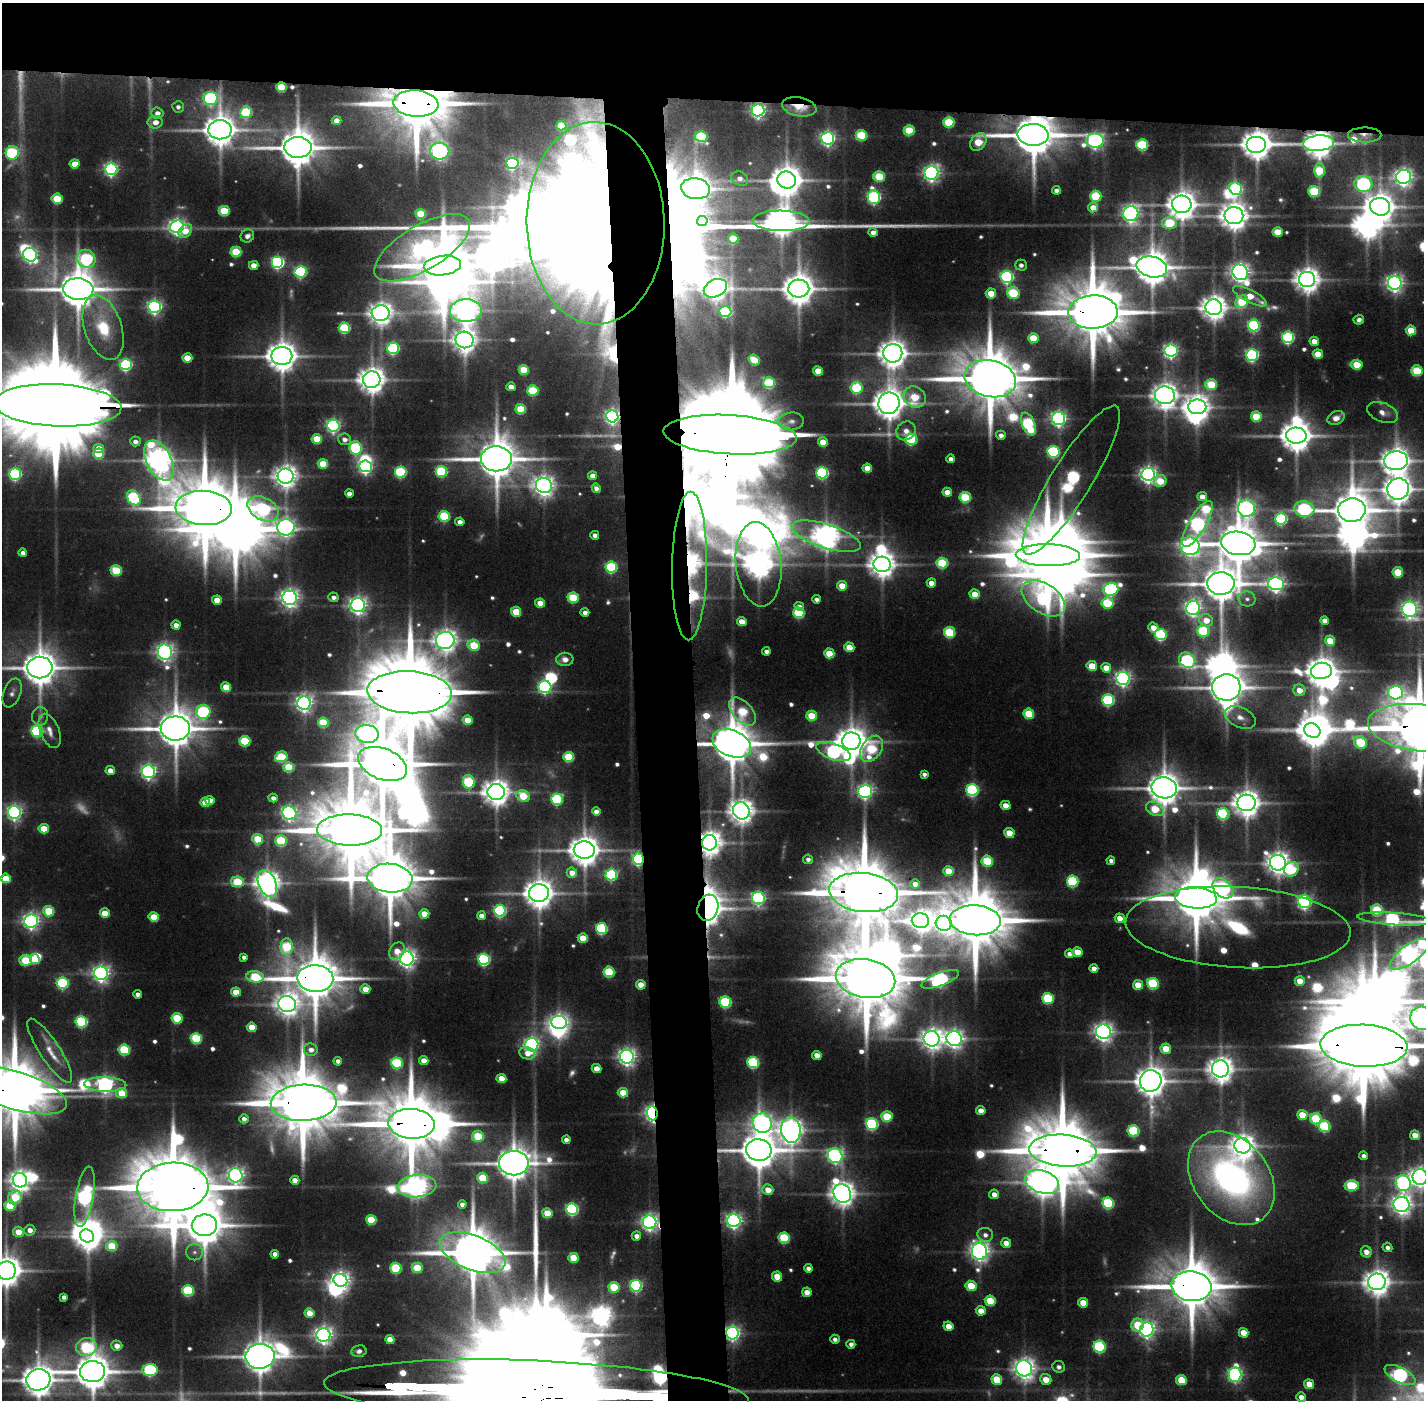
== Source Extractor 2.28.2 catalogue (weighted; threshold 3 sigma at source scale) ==
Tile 2 of 3 x 3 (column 2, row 1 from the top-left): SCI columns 1424-2845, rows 2829-4226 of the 4271 x 4257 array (HDU 1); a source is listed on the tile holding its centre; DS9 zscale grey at full resolution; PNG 1426 x 1402 px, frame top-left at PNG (2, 3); each listed source drawn as its Kron ellipse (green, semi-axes under 4 px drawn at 4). Shown black and unused: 11% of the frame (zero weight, under 3 of 5 exposures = <1% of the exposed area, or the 3 px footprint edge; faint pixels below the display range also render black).
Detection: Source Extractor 2.28.2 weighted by HDU 2 'WHT'; one run over the whole footprint, this tile lists its part. Background 0.136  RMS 0.0076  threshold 0.0343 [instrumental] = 3 sigma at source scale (4.5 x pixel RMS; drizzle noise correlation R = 1.50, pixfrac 1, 0.05/0.05 arcsec/px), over >= 5 px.
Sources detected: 662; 29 too faint to see at this stretch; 46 inside a brighter object's white glare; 2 cosmic-ray / hot-pixel residue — neither listed nor drawn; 9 inside a brighter listed object's ellipse — not listed separately; of the other 576, all 500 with FLUX_AUTO >= 3.74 (the completeness limit of this list) listed and drawn (76 fainter detections not listed), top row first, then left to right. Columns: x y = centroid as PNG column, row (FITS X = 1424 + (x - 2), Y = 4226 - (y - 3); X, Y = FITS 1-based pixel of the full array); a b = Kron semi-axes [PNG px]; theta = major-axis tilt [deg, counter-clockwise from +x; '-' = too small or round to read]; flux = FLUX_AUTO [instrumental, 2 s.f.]
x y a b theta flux
281 87 5 5 - 47
211 98 7 6 - 210
416 104 22 13 -4 7800
178 107 6 5 - 4.1
799 107 17 9 -11 19
758 110 6 6 - 320
246 112 6 5 - 93
157 113 6 5 - 7.1
337 121 5 4 - 13
155 122 7 6 - 11
949 122 5 5 - 61
561 126 5 4 - 42
220 130 12 9 -1 2200
909 130 5 5 - 51
861 135 6 5 - 67
1033 135 15 11 -2 4600
1365 135 17 7 0 8.1
701 137 6 5 - 88
828 138 6 6 - 330
1095 141 9 7 -3 340
978 142 9 7 52 37
1319 143 15 8 5 1600
1257 144 10 8 0 1800
1142 145 6 5 - 100
298 147 13 10 1 3200
440 151 9 8 - 400
12 153 7 6 - 130
512 163 6 5 - 170
75 164 5 4 - 21
111 169 6 6 - 270
1319 170 7 5 -87 46
931 173 7 7 - 430
879 176 6 5 - 49
1404 177 7 7 - 580
740 179 8 7 - 5
787 180 9 8 - 1900
1363 184 9 8 - 240
696 189 14 10 -9 1800
1236 189 7 6 - 170
1056 190 4 4 - 4.9
1314 191 6 5 - 72
1096 196 5 5 - 68
874 197 7 6 - 210
57 199 5 5 - 47
1182 204 10 8 -4 1600
1093 207 5 5 - 14
1380 207 10 8 -15 1700
224 211 5 5 - 50
421 214 5 5 - 41
1131 214 8 7 - 470
1234 216 9 8 - 1400
702 221 5 5 - 100
781 221 28 10 -1 1700
596 223 101 69 -89 7500
1170 223 7 6 - 61
177 227 7 6 - 430
185 231 8 5 48 13
873 232 4 4 - 8.1
1278 232 5 4 - 26
247 236 7 6 - 5.6
733 239 5 5 - 29
422 248 54 22 31 360
236 252 5 5 - 58
30 255 7 6 - 270
86 259 9 9 - 150
278 262 6 6 - 190
254 265 5 4 - 11
1021 265 5 5 - 4.6
442 266 18 10 6 5600
1152 267 15 10 -13 2400
300 272 6 5 - 160
1240 272 8 7 - 650
1007 277 6 6 - 220
1307 279 8 7 - 1200
1395 283 7 7 - 530
715 288 12 8 26 860
78 289 15 11 -4 3400
799 289 10 9 - 2100
991 293 5 5 - 24
1013 293 6 6 - 78
1250 296 19 6 -27 22
1242 302 7 6 - 51
155 307 6 6 - 330
1214 307 8 7 - 1200
466 311 16 11 2 1100
725 311 6 5 - 98
1093 312 24 16 1 8500
381 313 9 8 - 1000
1359 320 5 5 - 3.7
1254 326 6 6 - 150
103 328 33 18 -72 45
344 328 5 5 - 83
1411 330 5 5 - 31
1288 337 6 6 - 170
1033 338 5 5 - 37
464 340 9 8 - 1000
1314 341 5 4 - 14
393 348 6 6 - 140
1171 351 6 6 - 310
893 353 9 9 - 1600
1318 354 5 4 - 22
1252 355 6 6 - 240
282 356 10 9 - 1800
187 358 5 4 - 28
754 360 6 5 - 29
126 365 6 5 - 170
1357 365 6 5 - 37
524 370 5 5 - 40
818 371 5 4 - 21
1417 371 6 5 - 51
990 379 26 18 -12 8600
372 380 8 8 - 1400
769 383 6 5 - 84
1211 384 6 5 - 51
511 387 4 4 - 11
856 388 6 6 - 73
533 391 5 5 - 62
1165 395 10 9 - 1200
915 397 11 10 - 42
889 403 11 10 - 2000
57 405 64 21 -2 34000
1197 407 9 7 0 1100
521 409 5 5 - 44
1383 413 16 9 -22 8.8
612 416 6 6 - 350
1256 417 5 5 - 42
1059 418 6 6 - 370
1336 418 9 6 22 7.8
791 421 13 9 7 5.1
1028 424 12 6 -66 130
333 426 6 6 - 280
906 431 10 9 - 9.2
730 435 67 19 -3 39000
1001 435 5 4 - 4.6
1296 436 10 8 -2 2000
317 439 5 4 - 38
345 439 6 6 - 6.5
911 439 6 5 - 93
135 441 5 5 - 4.9
823 442 5 5 - 24
356 448 6 6 - 130
99 449 5 4 - 20
1053 452 6 6 - 130
98 454 5 5 - 44
496 459 15 12 -2 3900
951 459 4 4 - 5.8
159 461 22 12 -62 1400
1396 461 12 9 2 1500
323 464 5 5 - 34
365 466 6 6 - 270
867 468 5 4 - 17
441 471 6 5 - 90
401 472 5 5 - 120
822 473 6 5 - 150
15 474 6 6 - 170
1148 474 7 6 - 500
286 476 8 7 - 940
593 476 4 4 - 12
1071 480 86 20 58 330
1160 481 6 6 - 28
544 485 8 7 - 790
596 488 5 4 - 4.4
1398 489 11 10 - 1600
947 492 5 4 - 13
349 493 4 4 - 7.5
965 497 6 5 - 71
1202 497 5 4 - 13
134 498 8 6 -56 170
204 508 28 17 -3 8900
1246 508 8 8 - 410
263 509 16 11 -29 170
1304 509 10 7 -16 200
1352 510 14 12 2 3400
444 516 5 5 - 85
1281 519 6 6 - 140
460 522 4 4 - 7.4
1197 524 26 8 60 370
286 527 9 8 - 500
595 535 4 4 - 6.6
826 536 36 12 -18 1300
1238 543 17 11 -9 4000
1190 546 10 9 - 480
23 553 4 4 - 5.4
1048 555 32 11 -1 10000
942 563 6 5 - 70
759 564 42 22 -84 1600
882 564 9 7 -5 1300
690 566 74 17 89 1200
611 567 6 5 - 120
116 571 5 5 - 56
1398 572 5 5 - 41
931 583 5 4 - 12
1221 584 13 11 1 2800
1276 584 8 6 -4 450
842 586 5 4 - 22
1111 589 7 6 - 210
975 594 5 4 - 22
333 597 5 4 - 5.3
290 598 7 7 - 610
573 598 5 5 - 64
1043 598 24 14 -33 210
817 599 4 4 - 4.1
1247 599 8 7 - 3.8
217 600 5 4 - 17
540 603 5 4 - 16
1107 603 6 5 - 63
358 605 7 7 - 550
799 606 5 4 - 5.7
1193 608 7 7 - 420
1410 609 7 7 - 440
516 612 5 5 - 35
585 612 4 4 - 5.9
799 613 5 5 - 78
1206 620 7 6 - 16
1325 620 4 4 - 7.1
742 622 5 4 - 16
176 625 4 4 - 8.3
1153 627 5 4 - 11
1203 631 6 6 - 88
949 632 5 5 - 76
1161 634 6 5 - 130
445 640 9 8 - 970
1330 641 5 5 - 28
474 645 6 5 - 48
849 647 5 4 - 23
766 651 4 4 - 5.1
165 652 7 7 - 530
829 653 5 5 - 32
565 659 8 6 -1 8.4
1187 660 8 7 - 140
1092 666 5 5 - 28
40 668 12 11 - 2600
1106 668 5 4 - 15
1321 671 10 8 8 1800
1123 678 6 6 - 390
226 687 5 4 - 30
545 687 6 6 - 180
1226 687 14 13 - 2600
1299 690 6 6 - 14
409 692 42 21 -3 20000
12 693 15 8 69 5.3
1396 693 7 7 - 250
1108 700 6 5 - 140
304 703 7 6 - 500
742 711 17 9 -48 59
203 712 7 7 - 150
1029 714 5 5 - 49
40 716 9 8 - 4.3
812 716 5 5 - 39
1240 717 16 10 -25 9.7
468 720 5 4 - 25
323 722 5 5 - 51
175 728 14 12 0 3400
1419 728 52 23 -7 10000
1312 730 8 7 - 1600
37 731 6 5 - 130
50 731 18 9 -68 8.9
367 734 12 9 -6 450
245 741 5 5 - 68
851 741 9 8 - 1800
1360 742 7 6 - 67
732 743 20 13 -23 4300
872 749 14 10 55 73
833 752 18 8 -20 280
281 757 6 5 - 58
569 757 5 5 - 62
382 764 25 15 -22 8000
289 767 5 5 - 47
110 771 5 4 - 10
148 772 6 6 - 350
924 774 4 4 - 3.9
469 782 7 6 - 90
1164 788 13 10 -12 2300
972 790 6 6 - 160
865 791 7 6 - 330
496 792 8 8 - 1400
523 796 7 5 -27 38
273 798 4 4 - 5.9
557 799 5 5 - 120
210 801 4 4 - 14
205 802 5 5 - 25
1246 803 9 8 - 1500
1005 805 5 4 - 13
1155 809 9 6 -30 38
741 811 9 8 - 1100
14 812 6 6 - 330
596 812 4 4 - 7.7
289 813 7 6 - 330
1223 814 6 5 - 120
44 829 5 4 - 28
350 830 32 15 -1 12000
1009 833 5 4 - 24
258 839 5 5 - 42
281 841 6 5 - 76
709 843 8 7 - 1200
584 850 10 8 -1 1900
638 859 6 5 - 190
808 859 5 4 - 4.3
987 861 6 5 - 61
1111 861 4 4 - 4.1
1278 863 8 7 - 1000
1291 869 8 6 47 77
949 871 5 5 - 27
572 873 5 5 - 11
611 875 6 5 - 140
6 878 5 5 - 29
390 878 22 14 -6 6000
1073 881 6 5 - 110
237 882 6 5 - 51
267 884 14 8 -68 1200
915 884 5 4 - 7.5
1223 888 12 8 -45 240
864 892 35 19 -6 12000
539 893 10 9 - 1700
758 898 6 6 - 250
1196 898 21 10 -4 6600
1305 902 6 6 - 300
708 908 13 10 74 1700
1377 910 6 5 - 72
49 911 5 5 - 47
500 911 6 6 - 160
105 913 5 4 - 22
424 914 5 4 - 23
481 916 4 4 - 7.9
154 917 5 5 - 32
1120 918 5 4 - 11
1395 919 37 6 -4 230
975 920 25 15 -4 10000
31 921 7 6 - 420
920 921 8 7 - 970
944 923 8 7 - 380
1238 927 112 40 -3 160
601 929 5 5 - 120
583 938 5 4 - 27
287 947 8 6 87 62
397 951 9 7 60 14
1077 952 5 4 - 21
1069 954 4 4 - 5.2
1409 954 23 9 36 820
244 957 4 4 - 4.4
407 958 7 7 - 560
35 959 5 4 - 36
484 959 6 5 - 170
26 960 6 5 - 57
1094 968 4 4 - 8.2
609 972 5 5 - 66
101 973 7 6 - 490
255 977 9 5 -7 64
315 978 18 13 -2 5300
866 978 30 19 -9 12000
940 979 20 6 21 280
1300 981 5 4 - 19
62 983 6 5 - 130
1153 983 6 5 - 92
641 985 5 4 - 18
1138 985 5 5 - 23
365 989 5 4 - 15
236 992 5 4 - 19
137 994 4 4 - 5.3
1048 998 6 5 - 85
725 1002 6 5 - 120
287 1004 9 8 - 930
177 1018 5 5 - 58
1422 1018 12 11 - 710
81 1022 6 5 - 130
559 1022 7 6 - 520
252 1027 5 4 - 21
1103 1032 7 7 - 660
196 1038 5 5 - 82
932 1039 8 7 - 870
954 1039 8 7 - 570
532 1045 7 6 - 350
1364 1046 43 21 -3 21000
1166 1049 5 5 - 23
124 1050 5 5 - 80
311 1050 7 6 - 7.1
50 1051 38 10 -56 18
527 1053 8 6 -12 11
817 1055 5 4 - 11
627 1057 7 7 - 540
338 1061 4 4 - 4.7
424 1061 5 4 - 12
753 1062 6 5 - 120
397 1063 6 5 - 100
596 1069 5 4 - 13
1220 1069 8 8 - 1300
501 1078 5 4 - 22
1151 1081 11 10 - 2000
105 1084 21 7 -2 490
15 1090 54 19 -17 9800
122 1093 5 5 - 34
623 1093 5 5 - 25
304 1103 33 18 2 12000
981 1111 5 4 - 10
652 1113 7 5 -85 400
1302 1115 5 5 - 28
887 1117 5 5 - 49
244 1119 5 4 - 5
1316 1119 6 5 - 66
762 1123 10 9 - 550
411 1124 23 15 -4 8600
872 1124 6 6 - 130
1325 1126 6 5 - 100
791 1130 13 9 -83 1100
1133 1131 6 5 - 96
1415 1135 5 4 - 13
478 1136 6 5 - 47
566 1140 4 4 - 5.2
1243 1146 8 7 - 1100
759 1150 13 11 -10 3100
1063 1151 33 16 -4 11000
835 1156 8 7 - 350
1363 1156 4 4 - 4.4
514 1163 15 12 0 2700
236 1175 7 7 - 470
1420 1177 8 7 - 740
482 1178 5 5 - 46
1231 1178 51 38 -53 390
20 1180 7 7 - 810
295 1180 4 4 - 11
1042 1182 17 11 -19 1600
1403 1183 8 7 - 280
417 1186 19 11 5 750
1352 1186 7 5 -4 69
173 1187 35 24 2 15000
768 1190 5 5 - 14
842 1193 9 8 - 1200
994 1194 5 4 - 8.2
15 1197 7 6 - 44
85 1197 30 9 80 340
1108 1203 6 5 - 110
462 1204 4 4 - 5.1
1402 1204 8 7 - 750
10 1206 5 5 - 45
572 1209 6 5 - 170
547 1213 5 5 - 32
371 1220 5 5 - 44
734 1221 6 6 - 390
650 1222 7 6 - 450
204 1225 13 10 1 3400
30 1230 5 5 - 8.3
18 1232 5 5 - 16
985 1235 8 7 - 5.1
87 1236 7 6 - 1200
636 1236 5 5 - 6.4
784 1238 5 5 - 76
1006 1243 5 5 - 11
112 1246 5 5 - 41
1387 1247 5 4 - 4.1
979 1251 8 7 - 690
194 1252 8 8 - 4.6
1366 1252 6 5 - 8.5
473 1253 35 17 -22 6100
275 1254 4 4 - 6.7
573 1258 5 5 - 38
396 1268 5 5 - 82
417 1268 5 5 - 35
808 1268 4 4 - 4.4
6 1271 9 9 - 1900
777 1276 5 5 - 24
340 1280 7 6 - 560
1377 1282 8 8 - 1300
636 1286 6 6 - 190
971 1286 5 5 - 35
1192 1286 20 15 -6 6500
614 1287 5 5 - 53
188 1291 6 5 - 94
807 1292 5 4 - 11
64 1297 4 4 - 3.9
990 1301 5 5 - 38
1083 1303 5 4 - 22
981 1311 5 4 - 13
309 1313 5 5 - 17
1137 1325 6 6 - 31
948 1326 5 4 - 13
1147 1330 7 7 - 470
732 1333 6 6 - 350
1243 1333 5 4 - 18
323 1335 7 7 - 570
835 1339 5 4 - 4.4
390 1340 5 4 - 15
851 1344 4 4 - 4.4
117 1346 5 5 - 9.1
86 1347 10 9 - 110
1099 1347 6 6 - 130
359 1351 7 6 - 3.9
260 1356 14 12 10 2500
1059 1367 6 6 - 4.3
1024 1368 8 8 - 830
150 1370 7 5 2 180
93 1372 12 10 2 3000
1235 1375 7 6 - 310
1400 1375 17 7 -27 310
997 1379 5 5 - 38
1046 1379 6 5 - 17
38 1380 12 10 15 2100
1181 1380 5 5 - 39
1309 1384 5 4 - 17
536 1392 212 31 -2 160000
1301 1397 5 4 - 7.8
Overlapping masked pixels (flux is a lower limit): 38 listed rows (the first 20) at x y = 281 87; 416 104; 799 107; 758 110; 1033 135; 1365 135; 1319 143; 1257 144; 696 189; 596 223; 715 288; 1093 312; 57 405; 612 416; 730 435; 204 508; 690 566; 409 692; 1419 728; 732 743
Isophote crosses this tile's border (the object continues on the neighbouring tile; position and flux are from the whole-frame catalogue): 17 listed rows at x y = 57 405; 1396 461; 1398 489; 40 668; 1419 728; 6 878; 1395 919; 1409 954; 1422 1018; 1364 1046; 15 1090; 1420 1177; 6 1271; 93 1372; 1400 1375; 38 1380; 536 1392